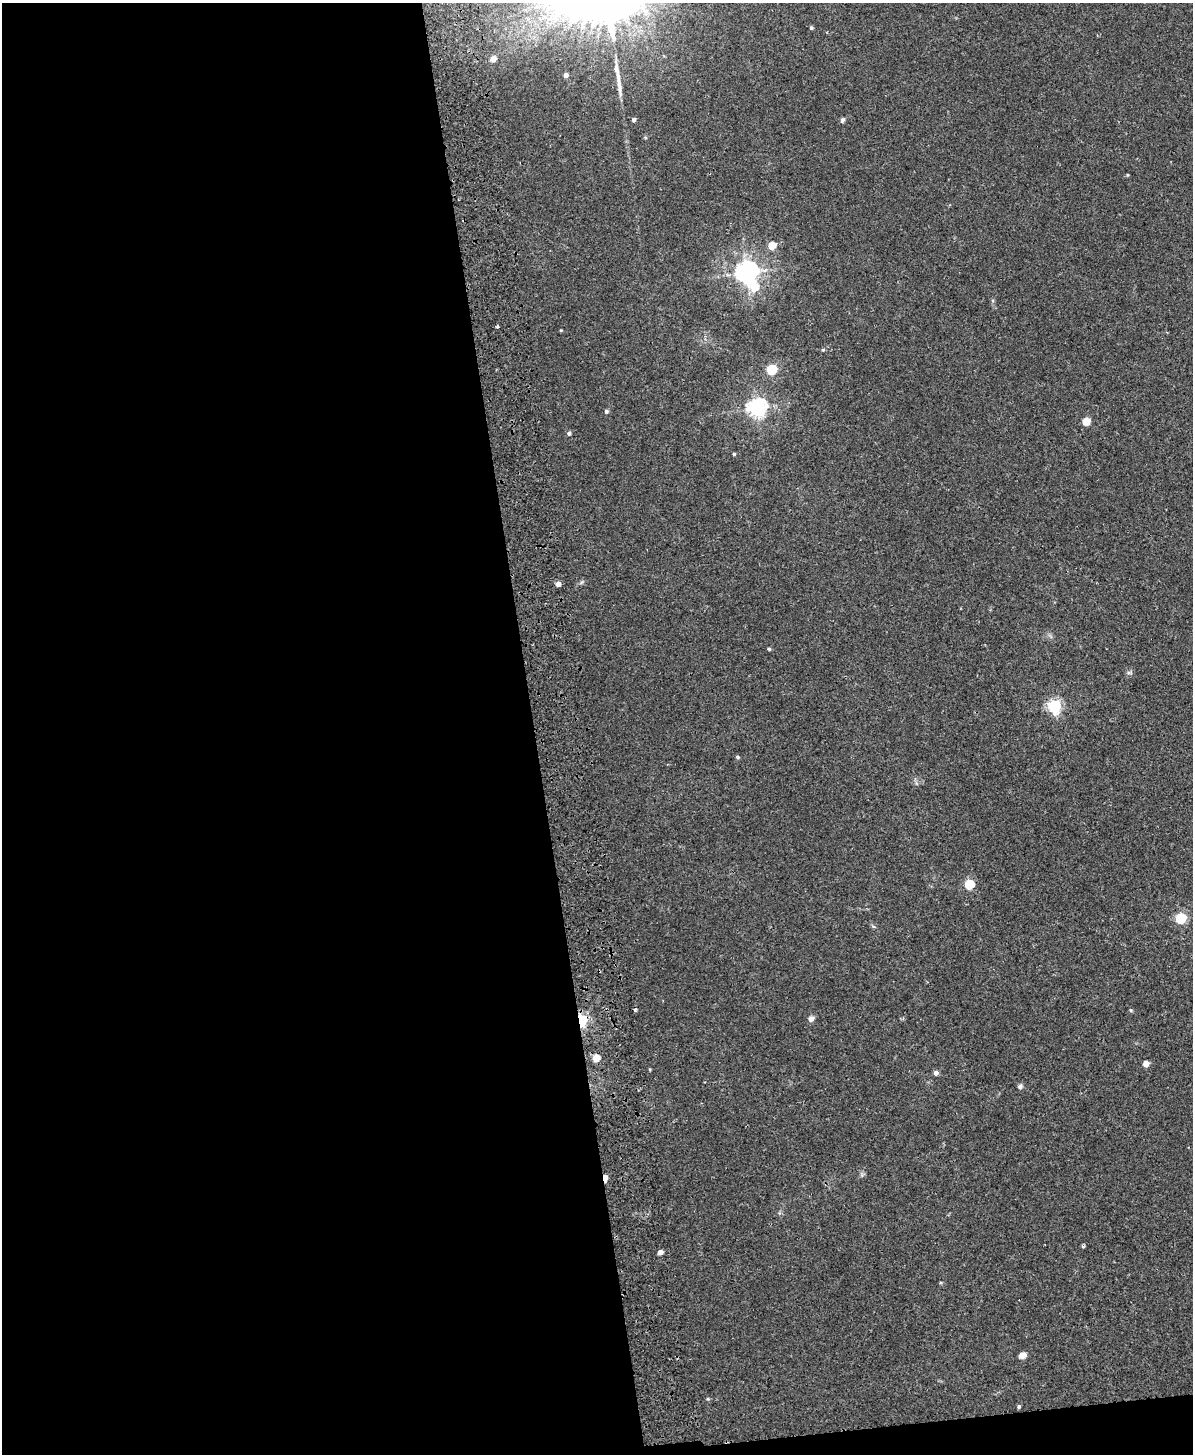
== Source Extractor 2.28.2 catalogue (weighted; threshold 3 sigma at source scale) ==
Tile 9 of 4 x 3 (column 1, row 3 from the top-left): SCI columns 57-1247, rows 151-1602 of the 4878 x 4763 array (HDU 1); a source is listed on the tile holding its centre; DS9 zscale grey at full resolution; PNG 1195 x 1456 px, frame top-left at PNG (2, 3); no overlay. Shown black and unused: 46% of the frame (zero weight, under 2 of 3 exposures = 3% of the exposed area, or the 3 px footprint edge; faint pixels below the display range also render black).
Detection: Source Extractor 2.28.2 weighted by HDU 2 'WHT'; one run over the whole footprint, this tile lists its part. Background 0.0218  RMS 0.0061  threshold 0.0276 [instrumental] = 3 sigma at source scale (4.5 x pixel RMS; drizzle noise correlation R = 1.50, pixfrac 1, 0.05/0.05 arcsec/px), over >= 5 px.
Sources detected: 38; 1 cosmic-ray / hot-pixel residue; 1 long thin detection or spike segment (spike, bleed or trail) — not listed; the other 36 listed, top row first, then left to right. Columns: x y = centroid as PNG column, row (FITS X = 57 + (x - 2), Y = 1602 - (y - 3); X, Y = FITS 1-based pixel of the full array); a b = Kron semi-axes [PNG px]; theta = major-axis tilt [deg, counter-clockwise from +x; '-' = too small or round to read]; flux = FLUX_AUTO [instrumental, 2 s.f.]
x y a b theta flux
811 28 4 4 - 0.93
493 59 5 4 - 5.3
566 75 4 4 - 2.6
634 119 4 4 - 1.6
842 120 8 5 43 1.1
1127 175 4 3 - 0.57
772 246 5 5 - 15
747 272 7 7 - 470
755 287 8 7 - 15
497 326 3 3 - 0.94
561 330 4 3 - 0.51
823 350 4 4 - 0.7
772 369 5 5 - 47
757 408 7 6 - 260
606 411 5 4 - 1.3
1086 421 5 5 - 17
569 433 4 4 - 1.6
734 454 3 3 - 0.85
558 584 4 4 - 4.6
769 649 5 4 - 0.65
1054 706 6 6 - 110
737 757 5 4 - 0.92
969 884 5 5 - 38
1181 918 5 5 - 59
1130 1010 5 3 - 0.61
811 1019 4 4 - 5
581 1021 5 4 - 100
596 1058 5 4 - 12
1146 1064 4 4 - 6.6
936 1073 5 4 - 2.6
1020 1086 7 6 - 1.3
605 1178 6 4 -85 13
1083 1246 4 3 - 1.1
660 1252 4 4 - 3.7
1022 1355 5 4 - 9.8
1019 1407 4 3 - 1.1
Overlapping masked pixels (flux is a lower limit): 2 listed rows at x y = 581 1021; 605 1178